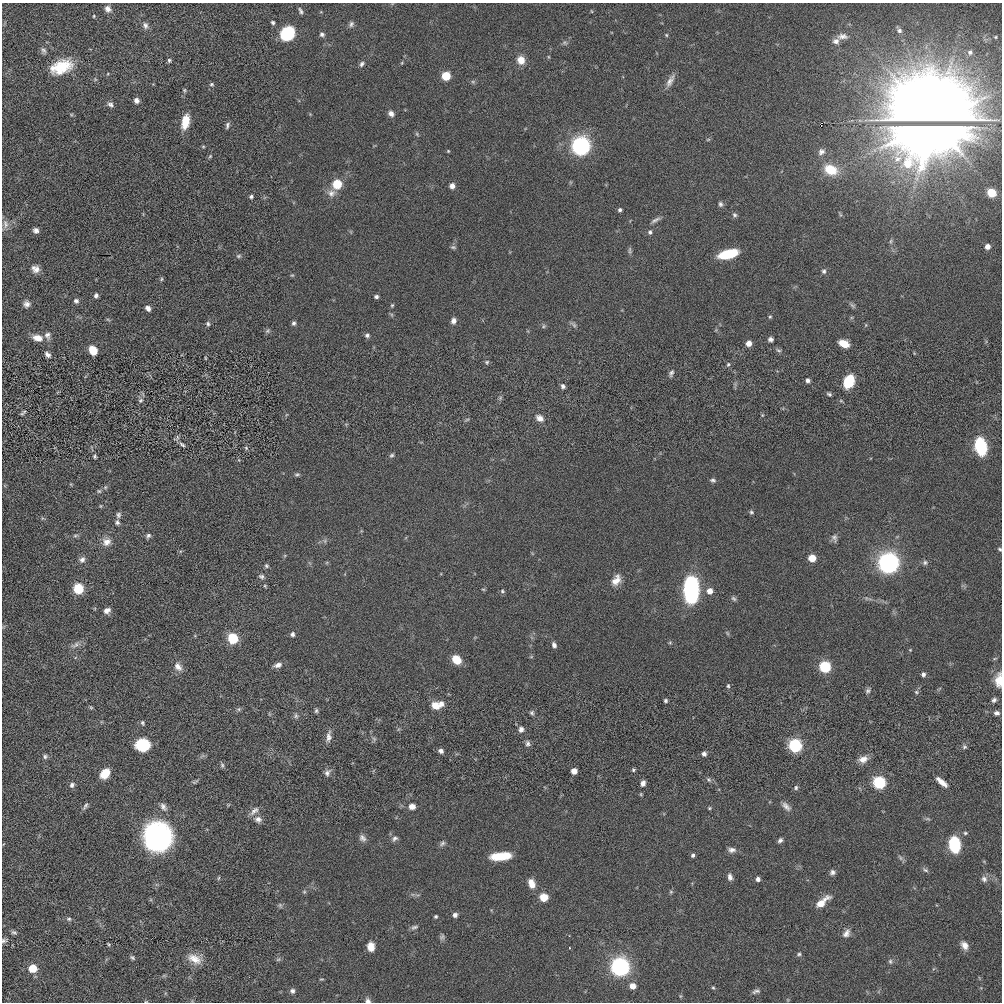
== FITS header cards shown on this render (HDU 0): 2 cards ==
NAXIS1  =                 1000
NAXIS2  =                 1000

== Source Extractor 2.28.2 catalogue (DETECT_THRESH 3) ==
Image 1000 x 1000 px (HDU 0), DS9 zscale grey, 1 PNG px = 1 image px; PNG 1004 x 1004 px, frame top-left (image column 1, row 1000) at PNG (2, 3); no overlay
Background 0.00361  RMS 0.064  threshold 0.192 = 3 sigma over >= 5 px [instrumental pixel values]
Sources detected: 252; all 252 listed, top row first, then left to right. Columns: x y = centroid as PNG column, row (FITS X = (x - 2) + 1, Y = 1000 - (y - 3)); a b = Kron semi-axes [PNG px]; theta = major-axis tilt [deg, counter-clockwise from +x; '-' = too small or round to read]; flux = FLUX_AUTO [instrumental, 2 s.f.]
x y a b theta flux
108 9 8 7 - 22
301 11 8 4 -62 10
591 11 5 3 - 3.2
94 16 4 3 - 3.9
273 22 4 4 - 8.1
351 24 8 6 70 13
145 25 9 7 -69 17
899 31 7 6 - 11
287 34 12 10 39 260
322 34 6 5 - 11
666 35 4 4 - 4.7
842 36 14 8 2 26
996 37 4 2 - 3.3
836 41 9 8 - 20
565 43 7 5 -12 9.1
43 50 9 6 -64 13
970 52 6 6 - 9.3
169 60 6 5 - 8.2
521 60 8 7 - 51
402 63 5 3 - 3.5
362 64 7 5 57 11
61 67 26 15 21 140
446 76 5 5 - 170
670 81 18 7 63 28
473 82 6 5 - 6.9
211 84 6 6 - 7.9
184 90 6 5 - 6.4
136 101 6 5 - 22
110 105 8 6 -27 14
931 107 53 35 -5 8400
71 114 6 4 -19 4.8
391 114 7 6 - 20
185 122 17 8 77 77
227 125 9 5 72 11
821 125 2 2 - 1.7
417 134 6 4 -46 6
930 134 49 25 6 4600
708 139 6 4 2 4.7
581 146 7 7 - 2500
203 147 6 4 0 4.6
448 151 4 3 - 4.1
821 152 10 8 39 19
210 156 6 5 - 5.9
908 163 13 11 50 110
831 170 14 10 -24 110
337 184 6 6 - 200
452 186 6 6 - 21
331 193 12 10 2 31
991 193 7 6 - 66
251 196 5 4 - 8.9
720 204 7 6 - 11
620 210 4 4 - 9.6
735 215 6 6 - 9.8
655 220 14 5 29 15
5 224 14 8 -87 25
36 230 6 6 - 16
650 232 6 5 - 10
453 247 8 5 -9 8.1
987 247 5 5 - 30
630 250 10 4 -83 8.7
728 254 17 7 14 190
239 256 7 5 2 8.8
35 269 9 8 - 27
824 271 7 6 - 11
292 275 5 5 - 5
161 279 6 4 88 5.7
96 295 5 4 - 14
376 297 4 4 - 11
76 301 6 6 - 12
27 304 7 7 - 20
392 305 5 4 - 5.4
853 305 10 5 -41 9.5
148 308 6 4 -51 19
770 317 5 4 - 5.7
108 320 6 4 -20 4.9
453 321 7 6 - 18
294 323 6 5 - 10
208 324 6 5 - 8.8
573 324 11 4 -41 10
866 325 6 3 71 4.5
543 326 7 5 38 7.6
268 331 7 6 - 8.8
47 335 10 8 -81 19
367 335 6 6 - 11
38 338 12 7 -15 45
770 339 5 4 - 13
749 343 5 5 - 39
844 344 9 6 -23 71
93 350 7 6 - 81
778 350 8 4 -26 8.7
47 354 8 5 -48 16
205 358 5 3 - 3.8
487 362 6 6 - 7.1
728 364 6 4 63 6.3
671 373 9 5 65 12
807 380 4 4 - 14
849 381 12 9 66 140
563 386 6 5 - 12
829 394 5 4 - 7.9
500 398 6 5 - 7
141 400 8 7 - 12
841 401 6 3 -18 4.8
22 414 6 5 - 6
762 415 5 4 - 4.5
540 418 11 8 -34 27
467 420 8 4 9 6.2
177 438 10 5 48 10
182 445 8 4 -34 9.1
981 446 13 8 -78 300
246 448 6 4 -47 6.5
392 455 7 5 30 8.2
95 456 5 4 - 6.5
297 474 7 5 14 7.8
713 480 7 5 -12 10
105 487 6 5 - 8.2
99 491 6 5 - 6.8
100 506 6 4 -90 4.3
751 512 5 5 - 7.3
118 515 7 6 - 12
42 518 6 4 -72 5.1
117 522 6 6 - 11
75 535 8 4 9 8.3
148 536 7 5 49 11
834 538 11 7 -72 15
325 541 7 4 -72 7.5
107 542 11 11 - 37
1000 549 5 4 - 6.3
812 558 5 5 - 93
82 560 9 8 - 18
925 562 7 7 - 11
889 563 7 7 - 3500
266 566 6 6 - 8.1
261 576 8 6 -23 12
616 580 14 9 60 42
78 589 6 6 - 290
483 589 5 3 - 4.2
691 590 21 11 90 670
502 591 7 5 -17 7.3
710 591 6 6 - 39
866 598 6 4 -72 6.4
734 599 7 5 -43 9.4
107 611 8 6 27 23
292 634 5 5 - 12
233 638 6 6 - 330
670 643 6 4 0 5
75 645 16 7 27 23
554 645 7 5 -69 14
910 650 5 3 - 3.7
531 657 6 4 19 4.4
995 658 6 3 20 5.2
456 660 8 7 - 84
278 665 10 5 17 20
178 667 13 9 -51 29
825 667 6 6 - 460
923 674 5 5 - 12
999 680 19 9 87 58
728 686 6 5 - 7.5
868 691 8 6 46 11
916 692 6 5 - 7.9
994 700 6 5 - 12
665 701 4 4 - 7.8
437 705 13 7 11 71
91 707 5 4 - 4.9
239 709 6 5 - 7.8
316 711 6 5 - 7.7
532 713 7 6 - 9.4
996 713 7 6 - 14
296 716 7 6 - 10
143 723 6 5 - 7.3
521 729 8 7 - 17
329 737 15 6 81 24
374 739 6 6 - 8.9
528 743 8 6 -70 13
142 745 11 9 2 230
795 746 6 6 - 750
964 747 7 6 - 9.8
441 751 6 5 - 16
704 754 5 5 - 13
45 756 7 6 - 10
863 759 12 9 17 36
222 765 7 4 -75 7.8
633 770 4 4 - 6.6
574 771 5 5 - 38
105 773 9 7 49 92
327 773 11 7 56 17
709 780 8 6 -45 10
195 782 10 4 36 7.9
942 782 13 5 -40 37
643 783 6 5 - 19
879 783 6 6 - 630
72 785 7 6 - 13
796 788 6 5 - 8.5
641 794 5 4 - 4.8
228 805 5 3 - 3.8
85 806 11 4 59 11
412 806 5 5 - 43
786 806 14 7 -48 23
163 807 12 8 -61 20
709 808 5 4 - 4.9
254 811 15 7 44 23
258 819 10 8 -18 22
928 819 8 4 0 7
965 833 5 4 - 6.5
158 836 22 20 -54 960
362 838 11 7 -50 18
395 838 9 7 41 14
780 840 6 5 - 12
442 843 9 6 40 11
954 844 13 9 -83 240
732 850 10 7 0 19
693 855 5 4 - 10
501 856 19 7 5 130
900 858 9 5 -53 11
925 870 9 5 -25 9.8
832 872 6 6 - 14
730 877 10 6 -81 17
218 878 6 4 86 4.9
758 879 4 4 - 17
984 879 8 8 - 19
531 883 11 7 -70 43
304 892 5 5 - 6.7
671 892 6 5 - 6.4
544 897 10 9 - 45
822 902 17 6 40 62
280 905 8 5 -64 8.1
455 915 5 5 - 17
436 916 4 3 - 6.9
69 919 7 6 - 9.5
414 927 10 5 19 11
14 932 7 5 -18 9.5
846 933 11 8 59 23
442 937 9 7 70 11
4 940 8 5 24 11
108 944 4 3 - 4.8
964 945 11 8 -56 29
371 946 9 7 -88 42
799 954 6 4 10 7.6
132 957 7 5 -33 8.3
195 959 20 11 -24 60
278 959 7 5 29 6.8
890 961 7 5 -76 8.9
620 967 7 7 - 2600
32 968 5 5 - 130
164 976 6 4 -18 5.4
321 979 5 3 - 4.2
632 986 5 5 - 46
713 988 5 4 - 5.1
292 991 6 6 - 13
756 991 11 5 13 13
680 996 6 4 -72 4.8
146 1001 5 3 - 3.6
368 1001 7 6 - 13
At the frame edge (FLAGS 8, measured only in part): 5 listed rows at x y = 1000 549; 999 680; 4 940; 146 1001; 368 1001